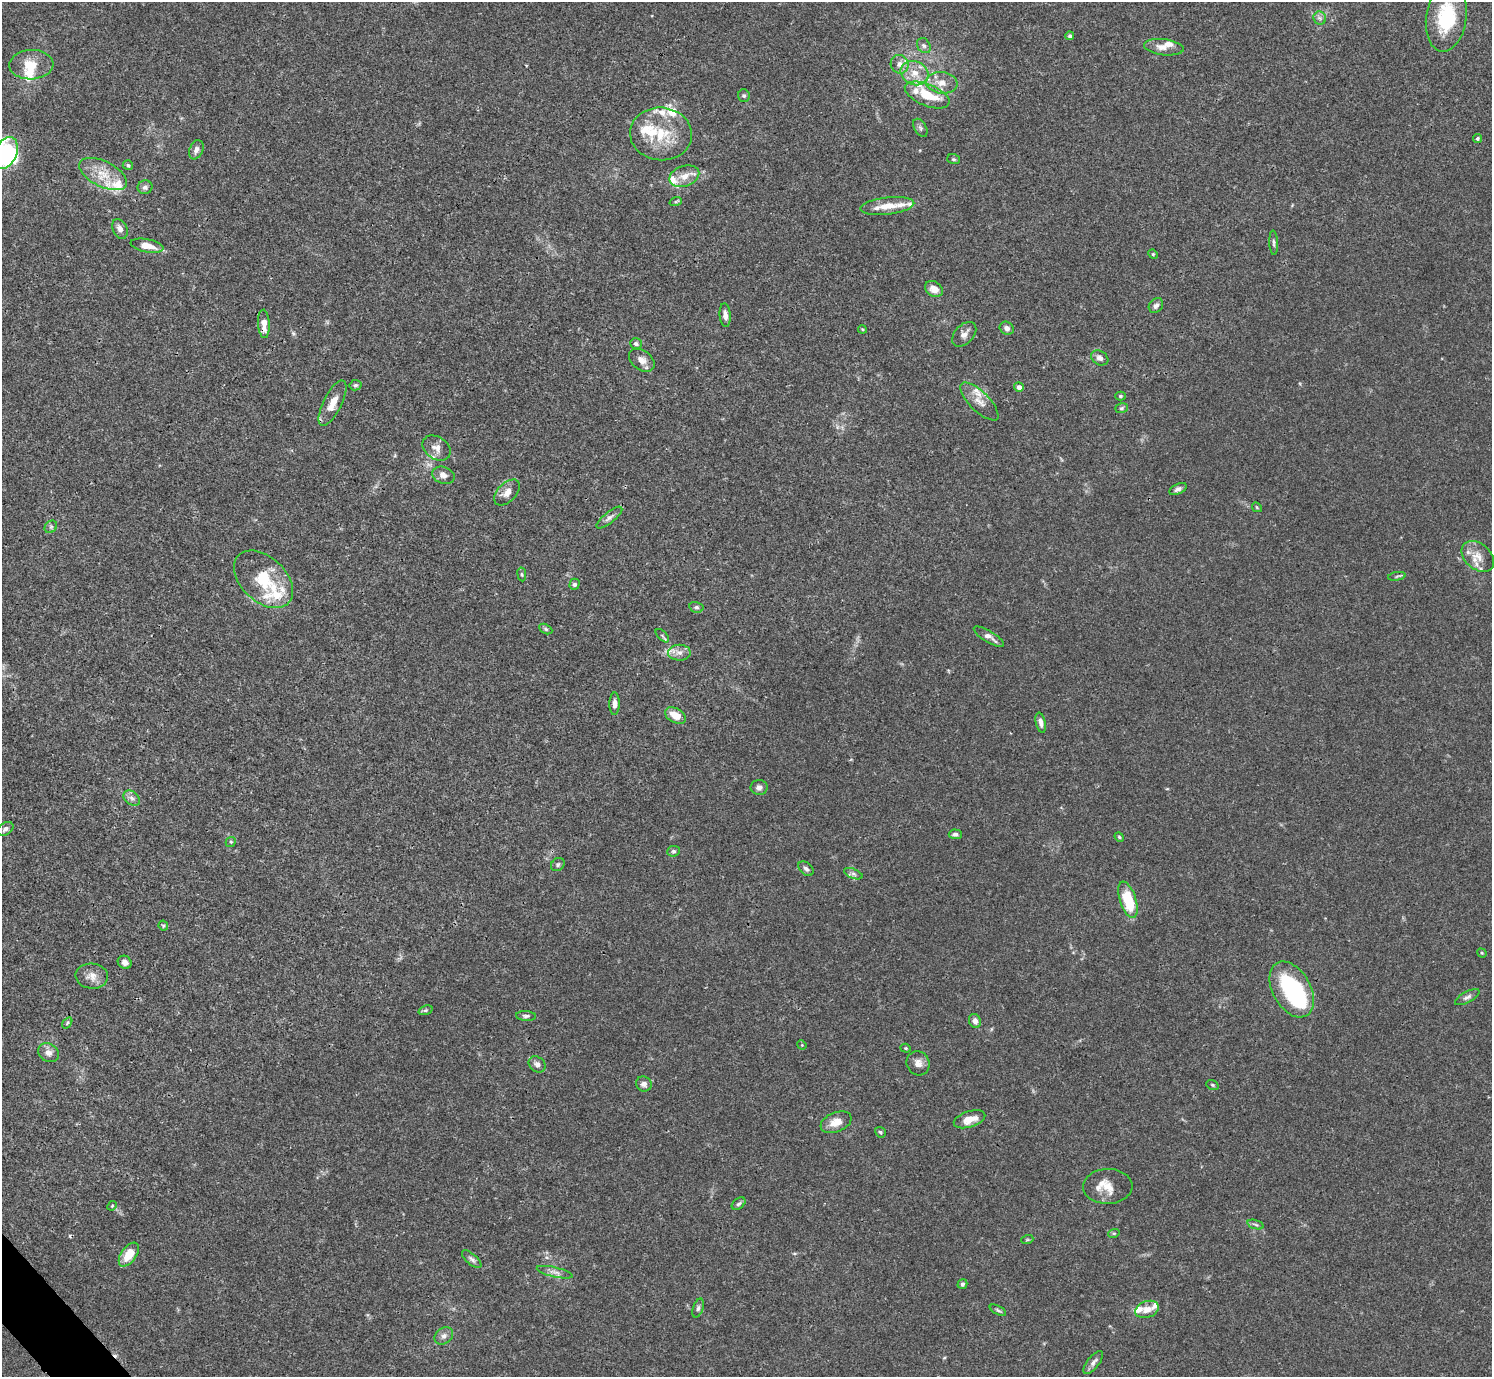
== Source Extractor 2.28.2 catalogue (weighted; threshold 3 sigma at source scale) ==
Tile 7 of 4 x 4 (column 3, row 2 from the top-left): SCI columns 2980-4469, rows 2909-4283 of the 5961 x 5958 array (HDU 1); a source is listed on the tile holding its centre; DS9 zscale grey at full resolution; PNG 1494 x 1379 px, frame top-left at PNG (2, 2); each listed source drawn as its Kron ellipse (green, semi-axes under 4 px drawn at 4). Shown black and unused: <1% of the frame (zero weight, under 3 of 4 exposures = <1% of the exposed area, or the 3 px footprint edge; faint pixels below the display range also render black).
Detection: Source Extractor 2.28.2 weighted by HDU 2 'WHT'; one run over the whole footprint, this tile lists its part. Background 0.0165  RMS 0.0021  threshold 0.00959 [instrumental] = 3 sigma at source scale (4.5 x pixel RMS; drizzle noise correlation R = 1.50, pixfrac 1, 0.05/0.05 arcsec/px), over >= 5 px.
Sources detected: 137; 3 inside a brighter object's white glare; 2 cosmic-ray / hot-pixel residue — neither listed nor drawn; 23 inside a brighter listed object's ellipse — not listed separately; the other 109 listed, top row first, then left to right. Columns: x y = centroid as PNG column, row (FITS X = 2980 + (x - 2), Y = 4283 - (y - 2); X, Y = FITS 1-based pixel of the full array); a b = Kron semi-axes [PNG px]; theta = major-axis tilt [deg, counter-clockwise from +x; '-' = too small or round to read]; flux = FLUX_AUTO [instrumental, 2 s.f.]
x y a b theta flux
1446 17 34 20 81 12
1320 18 7 6 - 0.58
1070 36 4 4 - 0.39
924 46 8 6 -55 0.62
1164 47 20 8 -7 2
900 64 9 9 - 1.5
31 65 22 14 3 4.2
915 73 14 12 -23 2.9
942 83 16 10 -8 2.4
927 95 24 11 -22 5.3
744 96 6 6 - 0.37
920 128 10 6 -59 0.57
661 134 31 26 -5 9.4
1477 139 4 4 - 0.35
196 150 10 6 67 0.9
6 153 17 11 67 6.5
954 159 6 5 - 0.31
128 165 5 5 - 0.4
103 174 26 12 -26 4.5
684 176 15 10 18 2.4
145 187 7 7 - 0.7
676 201 6 4 20 0.32
887 206 27 8 6 3.4
120 229 10 7 -65 1.2
1274 243 12 3 -88 0.43
147 246 17 6 -11 2.7
1153 254 5 4 - 0.23
934 289 9 7 -34 1.7
1156 305 8 6 49 0.72
725 315 12 5 -86 0.99
264 324 14 6 -87 2
1007 328 7 6 - 0.79
862 329 4 3 - 0.19
964 334 14 9 47 1.3
636 344 6 5 - 0.49
1100 358 9 7 -31 0.86
642 360 14 9 -37 1.5
355 385 6 5 - 0.39
1019 387 5 4 - 0.89
1120 396 5 4 - 0.35
979 402 25 9 -45 2.4
332 403 25 9 63 2.9
1122 408 6 5 - 0.33
437 448 15 11 -34 1.6
443 475 11 8 -20 1.2
1178 489 9 5 25 0.72
507 492 16 9 45 1.7
1257 507 5 3 - 0.21
609 518 16 5 39 0.92
51 527 7 5 45 0.44
1478 556 18 12 -41 2.9
522 574 7 3 -82 0.28
1397 576 9 3 10 0.31
263 579 35 22 -43 9.4
574 584 5 5 - 0.6
696 607 7 5 -13 0.46
546 629 7 4 -27 0.35
662 636 8 3 -46 0.35
989 637 17 5 -31 1.2
679 653 11 8 1 1.3
615 704 11 5 90 1
675 715 11 7 -29 2.9
1041 723 10 5 -78 0.91
759 787 8 7 - 0.88
132 798 9 6 -40 0.8
5 829 9 6 34 0.83
955 834 6 5 - 0.67
1119 837 5 4 - 0.26
231 842 5 4 - 0.29
673 851 6 5 - 0.43
558 865 7 6 - 0.45
806 869 9 6 -40 0.6
853 874 10 4 -22 0.59
1128 900 19 8 -72 8.7
163 926 5 4 - 0.27
1482 953 5 4 - 0.21
125 962 7 6 - 1
92 976 16 12 -4 2
1292 989 30 19 -60 22
1467 997 13 5 29 0.73
425 1010 7 4 19 0.37
526 1016 10 5 -3 0.5
975 1021 7 6 - 0.99
67 1023 6 3 54 0.28
802 1045 5 4 - 0.21
906 1048 5 4 - 0.24
48 1053 11 9 -32 1.3
918 1063 12 11 - 1.5
537 1064 9 7 -38 0.9
644 1084 8 7 - 0.94
1212 1085 6 4 -21 0.29
969 1119 16 8 18 2.7
836 1122 16 9 22 2.5
880 1132 6 5 - 0.39
1108 1186 25 17 2 3.3
739 1204 8 5 38 0.48
112 1206 5 4 - 0.26
1256 1225 8 3 -19 0.4
1114 1233 6 3 18 0.24
1027 1240 6 4 18 0.27
129 1255 14 7 54 4.2
472 1259 12 5 -41 0.72
555 1272 18 5 -13 1.1
962 1284 5 4 - 0.4
698 1308 10 5 71 0.57
1147 1309 12 8 19 1.8
998 1310 9 4 -28 0.39
444 1336 10 7 38 0.96
1093 1362 14 6 51 0.91
Overlapping masked pixels (flux is a lower limit): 1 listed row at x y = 264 324
Isophote crosses this tile's border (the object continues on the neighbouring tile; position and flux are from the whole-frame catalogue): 2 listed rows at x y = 1446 17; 6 153